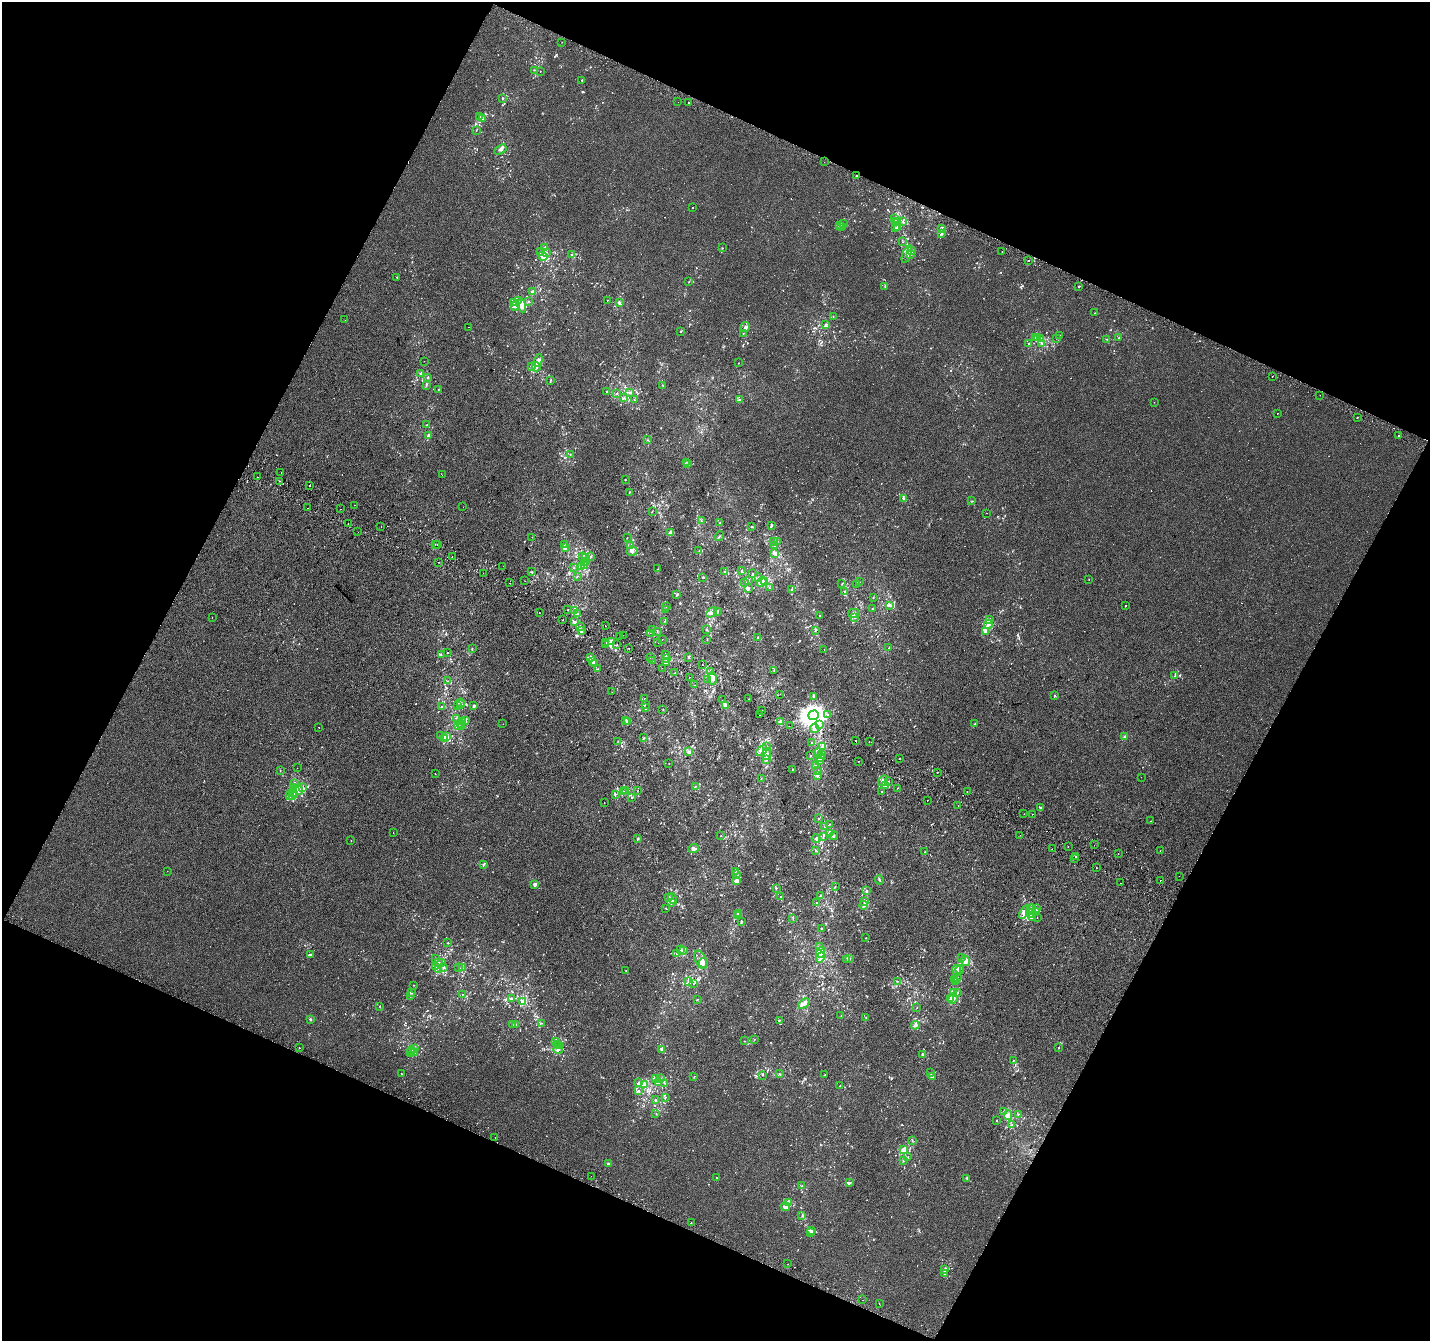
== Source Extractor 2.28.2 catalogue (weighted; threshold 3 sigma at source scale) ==
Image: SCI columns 27-5738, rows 306-5658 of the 5758 x 5899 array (HDU 1 of 3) = the unmasked area's bounding box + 8 px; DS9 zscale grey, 4 x 4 block average (1 PNG px = mean of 4 x 4 image px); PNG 1432 x 1343 px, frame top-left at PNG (2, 2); each listed source drawn as its Kron ellipse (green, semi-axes under 4 px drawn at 4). Shown black and unused: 45% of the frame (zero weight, under 2 of 3 exposures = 2% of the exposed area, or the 3 px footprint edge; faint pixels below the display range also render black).
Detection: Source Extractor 2.28.2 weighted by HDU 2 'WHT'. Background 2.19e-04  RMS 0.0036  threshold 0.0161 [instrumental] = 3 sigma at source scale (4.5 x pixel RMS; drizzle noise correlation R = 1.50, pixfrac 1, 0.0396/0.0396 arcsec/px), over >= 5 px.
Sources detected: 1362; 9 too faint to see at this stretch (4 x 4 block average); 39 cosmic-ray / hot-pixel residue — neither listed nor drawn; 93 coinciding with a brighter row at this scale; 67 inside a brighter listed object's ellipse — not listed separately; of the other 1154, all 500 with FLUX_AUTO >= 0.817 (the completeness limit of this list) listed and drawn (654 fainter detections not listed), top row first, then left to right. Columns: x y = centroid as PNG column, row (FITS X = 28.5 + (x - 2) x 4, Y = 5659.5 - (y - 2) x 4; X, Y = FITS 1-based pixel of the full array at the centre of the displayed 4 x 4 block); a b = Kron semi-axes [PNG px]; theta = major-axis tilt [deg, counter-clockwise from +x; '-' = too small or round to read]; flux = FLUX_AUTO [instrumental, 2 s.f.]
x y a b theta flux
562 42 2 2 - 2.9
534 70 2 2 - 0.85
540 71 2 2 - 0.89
582 80 2 2 - 0.9
502 98 2 2 - 1.5
678 102 2 2 - 2
688 103 2 2 - 3.1
479 116 2 2 - 1
482 118 4 3 - 3.9
476 130 2 2 - 0.92
500 149 7 2 32 6.2
824 162 2 2 - 1.1
856 176 2 2 - 2
692 207 2 2 - 1.2
895 219 3 2 - 1.9
895 222 2 2 - 1.8
903 222 2 2 - 1.1
898 223 2 2 - 0.85
844 224 2 2 - 0.95
839 225 2 2 - 0.96
842 226 2 2 - 1.6
895 227 3 2 - 1.8
898 227 3 2 - 2.5
942 228 2 2 - 1.8
941 234 2 2 - 1.9
902 242 2 2 - 0.9
545 248 2 2 - 1.7
722 248 2 2 - 0.95
911 251 3 2 - 3.3
1002 251 2 2 - 1.4
540 252 2 2 - 1.9
546 252 3 2 - 1.6
907 254 9 3 72 14
572 255 2 2 - 1.6
910 255 2 2 - 1.3
543 256 5 4 - 15
1028 260 2 2 - 17
397 277 2 2 - 2
689 282 2 2 - 1
885 286 2 2 - 0.95
1079 286 2 2 - 3.2
532 292 3 2 - 2.4
607 300 2 2 - 1.1
518 301 2 2 - 1.1
529 301 2 2 - 1.2
514 302 2 2 - 0.88
619 302 3 2 - 3.2
522 305 7 4 -79 17
515 306 5 3 - 5.6
1094 313 2 2 - 1.3
833 317 2 2 - 0.85
345 320 2 2 - 1
826 324 3 2 - 1.8
469 327 2 2 - 2.5
745 327 5 3 - 5.1
681 331 3 2 - 1.4
743 333 2 2 - 0.84
1059 335 2 2 - 0.99
1035 337 2 2 - 0.89
1038 338 2 2 - 1
1056 338 2 2 - 0.92
1119 338 2 2 - 0.86
1041 339 2 2 - 2.5
1107 339 2 2 - 0.93
1029 343 2 2 - 1.6
1042 343 3 2 - 1.7
424 361 2 2 - 2
538 361 6 2 72 5.2
738 363 2 2 - 0.94
531 367 2 2 - 0.87
536 367 4 3 - 6
421 374 3 2 - 2.6
1272 376 2 2 - 3
428 377 3 2 - 1.7
551 380 2 2 - 1.4
426 385 3 2 - 1.5
663 385 2 2 - 0.93
438 389 2 2 - 1.1
607 392 2 2 - 1.4
617 393 2 2 - 1.8
630 393 2 2 - 1.5
1320 395 2 2 - 1.8
624 398 2 2 - 1.3
635 400 2 2 - 0.82
739 400 2 2 - 1.4
1154 402 2 2 - 1.7
1277 413 2 2 - 1.1
1357 417 2 2 - 1.1
427 425 2 2 - 0.98
428 436 3 3 - 6.1
1399 436 2 2 - 1.4
648 440 2 2 - 0.84
570 455 2 2 - 0.98
686 462 2 2 - 0.82
688 464 2 2 - 1.2
281 473 2 2 - 1.6
442 475 2 2 - 1.5
257 477 2 2 - 0.95
625 480 2 2 - 2.6
279 481 2 2 - 1.4
309 485 2 2 - 2
629 492 3 2 - 1.3
904 499 2 2 - 1.6
972 501 2 2 - 1
354 505 2 2 - 7.3
463 507 2 2 - 1.4
308 508 2 2 - 2.1
341 509 2 2 - 0.82
652 511 2 2 - 0.98
986 513 2 2 - 1.1
701 521 2 2 - 1.3
348 523 2 2 - 3.3
720 523 3 2 - 1
771 525 2 2 - 2.7
381 526 2 2 - 1.2
752 526 2 2 - 0.9
358 532 2 2 - 3.1
670 532 4 2 - 4.5
719 536 5 2 - 1.7
532 537 2 2 - 1.7
627 538 2 2 - 0.93
773 541 3 2 - 1
777 541 2 2 - 1
437 544 2 2 - 2.5
564 544 2 2 - 1.5
435 545 2 2 - 0.86
631 545 4 2 - 1.2
774 546 2 2 - 2.3
565 548 3 2 - 2.8
699 550 2 2 - 0.96
632 551 5 4 - 6.8
774 553 3 3 - 6.5
582 556 3 2 - 1.5
452 557 2 2 - 2.1
586 557 3 2 - 2
590 557 2 2 - 1.3
585 561 2 2 - 0.89
439 562 2 2 - 1.4
503 566 2 2 - 1.2
585 566 4 2 - 3
574 567 2 2 - 0.92
581 567 2 2 - 0.92
658 569 2 2 - 0.95
742 570 2 2 - 0.88
532 572 2 2 - 1.3
724 572 2 2 - 0.88
483 573 2 2 - 2.4
752 574 2 2 - 1.5
577 576 3 2 - 1
703 577 2 2 - 2.1
758 578 2 2 - 1.7
1089 579 2 2 - 0.89
748 580 2 2 - 1.1
525 581 2 2 - 1.3
745 582 2 2 - 2.4
762 582 5 2 - 5
765 582 3 3 - 3
859 582 2 2 - 1.1
509 583 2 2 - 0.9
842 584 2 2 - 1.2
856 584 2 2 - 0.86
769 587 2 2 - 0.97
748 588 2 2 - 5.7
791 590 2 2 - 2.4
845 591 2 2 - 1
677 595 2 2 - 2.1
873 598 2 2 - 0.87
890 605 3 2 - 2
667 606 2 2 - 0.98
1125 606 2 2 - 48
872 608 2 2 - 1
568 609 2 2 - 1.8
574 610 3 2 - 2.4
666 610 2 2 - 0.98
717 611 2 2 - 3.3
539 612 2 2 - 5.7
711 612 6 3 51 8.1
854 613 5 2 - 4.2
578 614 2 2 - 1.2
820 615 2 2 - 0.86
212 617 2 2 - 1.1
854 618 3 2 - 1.2
990 619 2 2 - 1.5
562 620 2 2 - 0.87
664 621 2 2 - 0.83
575 622 4 2 - 3.3
988 624 4 3 - 5.5
605 626 2 2 - 2.2
580 627 3 2 - 3.9
653 629 2 2 - 1.3
707 630 2 2 - 1.1
815 630 2 2 - 1.1
581 631 4 3 - 4.3
985 631 4 3 - 3.9
657 632 2 2 - 0.9
650 633 2 2 - 1
623 635 2 2 - 2.5
619 637 2 2 - 1.5
757 637 2 2 - 0.95
662 639 2 2 - 1.7
707 640 2 2 - 0.9
606 642 2 2 - 1.2
611 642 4 2 - 5.8
658 643 2 2 - 1.1
606 644 2 2 - 8.5
617 645 2 2 - 0.84
628 648 2 2 - 1.4
889 648 2 2 - 1.1
472 649 3 2 - 1.1
824 649 2 2 - 1.2
447 652 2 2 - 1.3
441 655 2 2 - 0.84
665 655 3 2 - 2.1
591 657 3 2 - 3.9
650 658 2 2 - 2.2
667 658 2 2 - 0.9
688 658 2 2 - 1.5
593 661 3 2 - 4.6
653 661 2 2 - 1.9
667 663 2 2 - 1.5
594 664 2 2 - 1.4
702 665 2 2 - 0.96
662 668 2 2 - 1
597 669 2 2 - 0.92
774 670 2 2 - 0.88
710 671 2 2 - 1.8
675 673 2 2 - 1.3
1175 676 3 2 - 1.2
689 677 2 2 - 21
712 678 6 4 -80 11
708 680 3 2 - 3
448 681 2 2 - 1.1
694 685 2 2 - 2.4
612 692 2 2 - 1.5
780 694 2 2 - 0.86
1054 696 2 2 - 1.5
813 697 2 2 - 1.5
645 698 2 2 - 0.98
749 699 2 2 - 1.9
722 700 2 2 - 2.1
460 703 2 2 - 1.4
645 704 2 2 - 1
457 705 2 2 - 1.6
461 705 2 2 - 1.2
725 705 3 2 - 5.1
441 706 2 2 - 0.84
474 706 2 2 - 4
645 707 2 2 - 1.5
663 710 2 2 - 1.4
762 710 2 2 - 2.4
759 715 2 2 - 0.98
813 715 5 5 - 2000
828 715 2 2 - 2.1
456 718 2 2 - 0.85
465 720 3 2 - 2.1
626 720 2 2 - 1.4
463 721 2 2 - 1.6
627 721 2 2 - 1.6
780 721 3 2 - 3.8
461 723 2 2 - 1.9
503 724 2 2 - 1
820 724 2 2 - 2.3
975 724 2 2 - 1.5
459 726 2 2 - 0.92
461 726 3 2 - 2.2
789 726 2 2 - 0.93
319 727 2 2 - 2.4
814 728 4 2 - 3.5
441 735 2 2 - 0.91
446 736 3 3 - 4.5
1125 737 2 2 - 13
445 738 2 2 - 5.9
644 738 2 2 - 2.3
618 741 3 2 - 1.4
856 741 2 2 - 6.1
869 741 2 2 - 2.9
812 743 2 2 - 0.89
767 746 2 2 - 1.3
823 746 2 2 - 3.5
761 751 6 4 41 10
689 752 4 3 - 3.3
818 752 4 2 - 3.2
767 754 6 3 67 6.3
821 754 2 2 - 1.8
810 755 2 2 - 0.98
820 758 4 2 - 3.3
899 758 2 2 - 1.1
766 759 2 2 - 4.2
820 761 2 2 - 0.95
858 761 2 2 - 2
669 763 2 2 - 0.87
816 766 3 2 - 2
297 768 2 2 - 2.3
793 769 2 2 - 1.3
280 771 2 2 - 1.3
818 771 2 2 - 1
938 772 2 2 - 1.1
435 774 2 2 - 1.7
818 775 3 2 - 1.8
1141 777 2 2 - 1.2
761 779 2 2 - 0.96
883 781 6 2 57 5
888 782 3 2 - 1.7
295 783 2 2 - 2.2
886 785 3 2 - 2.4
294 787 3 2 - 1.7
303 787 3 2 - 2.6
695 787 3 2 - 1.9
898 788 2 2 - 0.86
294 790 2 2 - 2
299 790 4 3 - 4.9
625 790 2 2 - 0.82
637 791 2 2 - 1.1
292 792 2 2 - 1.6
624 792 2 2 - 2.6
882 792 2 2 - 1.2
967 792 2 2 - 1.1
294 794 3 2 - 1.8
615 794 2 2 - 1.8
290 795 4 2 - 2.5
292 795 2 2 - 0.89
632 798 2 2 - 1.6
927 800 2 2 - 3.6
604 802 2 2 - 0.9
958 805 2 2 - 1.5
1040 808 4 2 - 2.3
1024 814 2 2 - 1.8
1032 814 2 2 - 1
818 819 2 2 - 0.99
1150 821 2 2 - 3.2
829 824 2 2 - 1.1
825 826 2 2 - 1.3
393 833 2 2 - 0.99
830 833 3 3 - 3.7
1020 835 2 2 - 6.9
720 836 2 2 - 0.82
823 836 3 2 - 1.7
834 836 4 2 - 2.5
638 838 2 2 - 1.4
816 838 4 3 - 3.1
351 841 2 2 - 0.97
1094 845 2 2 - 0.87
1068 846 2 2 - 1.5
693 849 5 4 - 5.4
1052 849 2 2 - 0.82
816 850 2 2 - 1.7
1160 851 2 2 - 0.91
925 852 2 2 - 0.82
1118 854 2 2 - 1.7
1076 856 2 2 - 7.1
1074 858 2 2 - 4.4
483 865 4 2 - 2.7
1096 868 2 2 - 3.5
167 871 2 2 - 0.82
735 871 2 2 - 1.3
737 875 3 2 - 2.6
1179 876 2 2 - 1.3
879 880 4 2 - 2.1
1160 880 2 2 - 1.8
737 881 3 2 - 11
1120 883 2 2 - 3
535 884 2 2 - 30
835 887 2 2 - 1.1
776 888 3 2 - 1.5
866 891 3 2 - 1.8
781 896 2 2 - 0.85
820 896 4 2 - 1.4
668 897 2 2 - 1
672 899 5 3 - 5.8
865 901 4 3 - 6.3
671 903 3 2 - 2.9
817 903 2 2 - 1.5
864 905 4 2 - 4.3
665 908 2 2 - 0.98
1036 908 2 2 - 1.3
1031 909 4 4 - 5.8
1024 912 7 4 60 12
1035 912 2 2 - 0.91
739 913 4 2 - 2.5
1031 913 4 2 - 4
737 916 2 2 - 2.6
1037 917 2 2 - 1.7
1032 918 3 3 - 3.4
793 919 2 2 - 0.86
741 922 3 2 - 1.2
821 928 2 2 - 0.94
866 938 2 2 - 0.84
448 943 3 2 - 0.97
819 947 2 2 - 1.3
680 950 4 2 - 3.3
683 951 3 2 - 2.8
821 952 5 4 - 24
677 953 2 2 - 1.9
310 954 3 2 - 2.5
820 957 5 2 - 3.6
962 958 2 2 - 1.3
436 959 2 2 - 1.4
846 959 3 2 - 2.4
850 959 3 2 - 1.2
700 960 10 5 -64 12
965 961 5 3 - 13
441 962 2 2 - 0.87
438 963 3 2 - 1.9
703 963 5 3 - 13
436 966 2 2 - 1.4
443 967 4 3 - 3.6
459 968 3 2 - 2.1
462 968 3 2 - 1.3
439 969 3 2 - 1.3
960 969 4 2 - 3
957 970 5 3 - 6.4
626 971 2 2 - 0.91
957 977 2 2 - 0.88
955 979 2 2 - 2.2
897 981 2 2 - 0.88
688 982 3 3 - 2.4
956 982 2 2 - 1.8
694 983 3 2 - 1.1
414 985 2 2 - 0.93
953 992 4 3 - 7.6
411 993 3 2 - 2
957 993 2 2 - 1.6
462 994 2 2 - 0.91
411 996 3 2 - 2
950 998 4 2 - 2
511 999 2 2 - 3.2
953 999 5 2 - 7.2
697 1000 2 2 - 1.3
523 1001 4 3 - 5.5
804 1004 6 3 41 8
379 1006 2 2 - 0.85
917 1007 2 2 - 1.3
841 1015 2 2 - 0.82
866 1017 2 2 - 1.2
310 1019 2 2 - 11
779 1020 3 2 - 1.4
541 1023 2 2 - 0.98
513 1024 2 2 - 1.4
515 1024 2 2 - 0.95
915 1025 4 4 - 5.2
754 1039 2 2 - 0.91
744 1041 2 2 - 1
556 1042 2 2 - 1.1
557 1044 2 2 - 2.5
559 1046 2 2 - 7.7
299 1048 2 2 - 7.5
1058 1048 2 2 - 1.4
415 1049 3 2 - 2.9
662 1049 4 2 - 5.3
411 1050 2 2 - 0.86
558 1050 5 2 - 3
411 1053 2 2 - 1.4
414 1053 2 2 - 1.1
923 1054 3 2 - 1.8
1013 1061 2 2 - 0.91
931 1073 3 2 - 1.2
402 1074 3 2 - 0.88
779 1074 2 2 - 1.3
763 1075 2 2 - 1.1
825 1075 2 2 - 2.2
933 1076 2 2 - 1.5
694 1077 2 2 - 1.1
656 1078 3 3 - 2.3
661 1079 2 2 - 0.83
639 1083 2 2 - 2.6
658 1083 3 2 - 3.8
665 1083 2 2 - 0.92
645 1084 3 2 - 13
840 1086 2 2 - 0.95
638 1090 2 2 - 1
665 1097 2 2 - 0.88
655 1100 2 2 - 1.6
1003 1111 2 2 - 0.97
656 1114 2 2 - 1.1
1018 1114 2 2 - 0.85
1008 1115 4 3 - 4.9
996 1120 2 2 - 1.9
1012 1125 2 2 - 3.2
495 1137 2 2 - 1.3
912 1141 2 2 - 1.1
904 1150 4 4 - 11
908 1157 2 2 - 1
903 1161 2 2 - 1.6
608 1164 2 2 - 10
591 1176 2 2 - 3.9
716 1178 2 2 - 1.1
966 1178 2 2 - 0.83
849 1183 2 2 - 2.1
802 1186 2 2 - 1.7
788 1203 4 2 - 4.3
786 1207 4 3 - 14
802 1216 2 2 - 1.1
691 1223 2 2 - 2.1
812 1231 2 2 - 3.1
810 1233 4 2 - 2.9
788 1264 2 2 - 1.6
945 1270 4 2 - 2.5
944 1274 2 2 - 1.4
863 1300 2 2 - 0.93
879 1303 2 2 - 0.94
Diffuse or blended objects may show on this block-average render without a row.